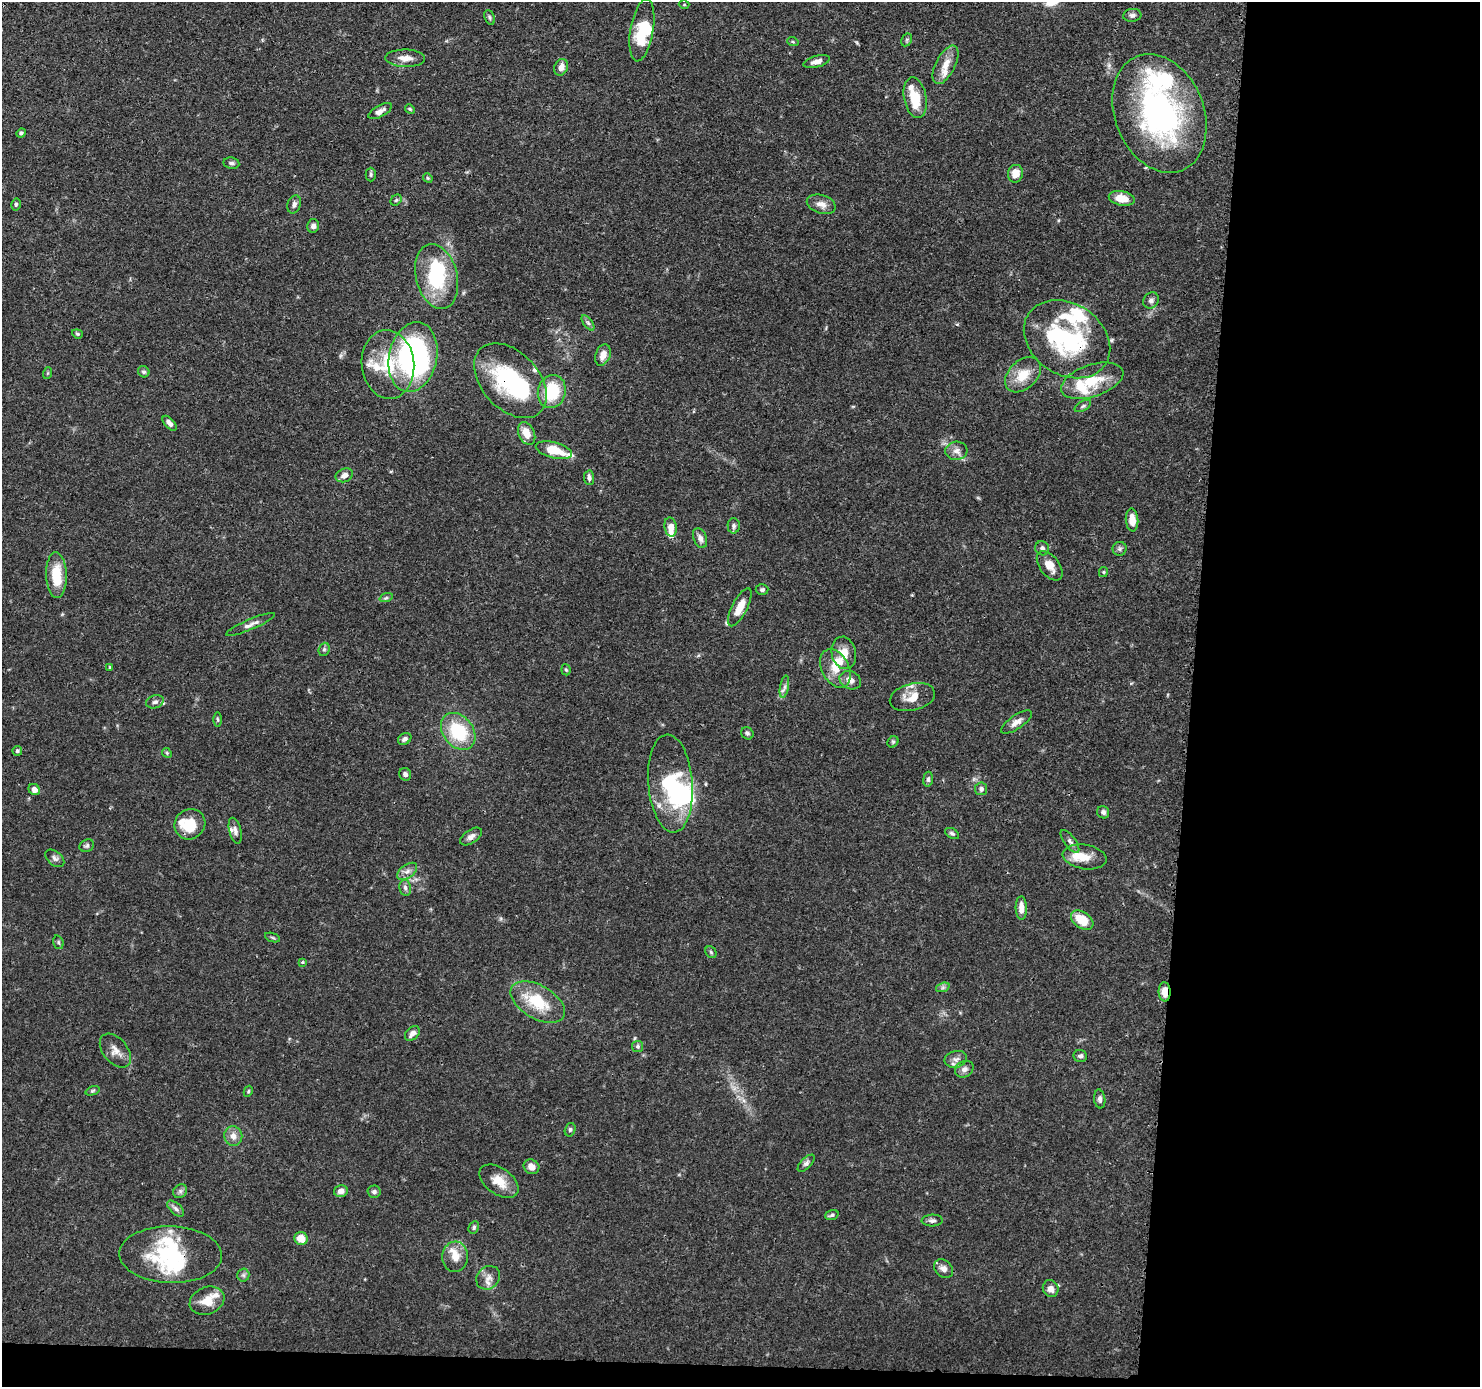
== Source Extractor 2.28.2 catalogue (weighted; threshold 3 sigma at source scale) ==
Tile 9 of 3 x 3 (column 3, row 3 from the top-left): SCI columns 2964-4441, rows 105-1489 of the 4446 x 4459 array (HDU 1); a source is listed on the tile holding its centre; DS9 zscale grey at full resolution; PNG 1482 x 1389 px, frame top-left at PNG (2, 2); each listed source drawn as its Kron ellipse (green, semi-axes under 4 px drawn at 4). Shown black and unused: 21% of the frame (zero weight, under 3 of 4 exposures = <1% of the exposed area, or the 3 px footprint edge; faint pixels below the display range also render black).
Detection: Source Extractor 2.28.2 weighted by HDU 2 'WHT'; one run over the whole footprint, this tile lists its part. Background 0.0688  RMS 0.0033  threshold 0.015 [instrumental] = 3 sigma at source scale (4.5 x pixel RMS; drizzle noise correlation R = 1.50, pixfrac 1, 0.05/0.05 arcsec/px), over >= 5 px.
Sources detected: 160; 6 inside a brighter object's white glare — neither listed nor drawn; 24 inside a brighter listed object's ellipse — not listed separately; the other 130 listed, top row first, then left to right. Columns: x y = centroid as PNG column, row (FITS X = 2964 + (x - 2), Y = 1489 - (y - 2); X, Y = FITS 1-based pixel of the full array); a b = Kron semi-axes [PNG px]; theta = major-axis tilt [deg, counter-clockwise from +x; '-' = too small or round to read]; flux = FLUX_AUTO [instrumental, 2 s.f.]
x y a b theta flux
684 5 5 3 - 0.3
1132 15 9 6 5 1.1
490 17 8 5 -69 0.67
642 30 32 11 80 12
907 40 7 5 60 0.63
793 42 6 3 -19 0.44
405 58 20 8 -1 3.3
817 61 14 5 14 1.9
946 65 21 10 63 4.2
561 67 8 6 64 2.1
915 98 20 11 -79 9.2
410 109 5 4 - 0.47
380 111 13 6 29 1.8
1159 113 61 44 -68 87
21 133 5 4 - 0.63
231 163 8 5 -9 0.9
1015 174 9 7 79 4.1
371 175 7 5 -89 0.6
428 178 5 4 - 0.42
1122 198 13 7 -12 5.1
396 200 6 5 - 0.54
16 204 6 4 77 0.57
294 204 9 6 70 1.2
821 204 15 9 -17 2.6
313 226 7 6 - 1.4
437 276 33 20 -76 25
1151 300 8 7 - 1.3
588 323 9 4 -54 0.8
77 334 6 4 -20 0.51
1067 339 46 35 -34 38
603 355 11 7 69 2.7
413 357 35 24 78 82
388 364 34 26 -84 17
144 372 6 5 - 0.7
48 373 6 4 70 0.37
1023 375 21 14 43 7.1
510 381 44 28 -47 34
1092 381 32 16 19 12
552 392 17 13 74 14
1083 406 9 5 31 0.77
170 423 9 5 -48 1.5
527 433 12 8 -65 4.5
554 450 18 8 -14 9
956 451 11 9 5 1.9
344 475 9 6 23 2
589 478 7 5 -86 1.1
1132 520 11 6 -85 3.4
734 526 7 6 - 0.92
671 527 10 6 -81 3.4
700 538 10 6 -67 1.6
1042 548 7 6 - 1.1
1120 549 7 7 - 0.85
1050 566 17 9 -53 3.6
1103 572 5 4 - 0.42
56 575 23 10 -88 9.3
762 590 6 5 - 0.72
386 598 7 4 19 0.58
740 607 21 7 63 5.2
251 624 26 5 23 2
324 649 7 5 68 0.68
844 653 16 12 -77 4.5
110 667 4 3 - 0.34
835 668 20 13 -63 5.7
566 670 5 4 - 0.48
850 680 11 9 -26 2.4
784 687 11 4 80 1.1
912 697 23 13 14 5.6
155 702 9 6 18 1.1
217 719 7 3 -89 0.47
1016 722 18 7 35 2.4
458 731 20 15 -52 18
747 733 6 5 - 0.69
405 739 7 5 31 1.1
893 742 6 5 - 0.55
17 751 5 4 - 0.81
167 753 5 4 - 0.46
405 774 6 6 - 1.2
928 779 7 5 83 0.82
670 783 49 22 -85 26
34 789 6 5 - 1.9
981 789 6 6 - 1.3
1103 812 6 6 - 1
190 824 16 15 - 8.1
235 831 13 6 -76 1.6
952 833 7 5 -29 0.7
471 836 12 6 33 1.7
1070 841 13 5 -53 1.3
87 846 7 6 - 0.78
1085 857 22 12 -9 5.3
55 858 11 7 -40 1.2
407 871 11 6 36 1.7
405 888 8 6 -80 1.1
1021 908 12 5 -89 3
1082 920 12 8 -34 7.9
273 938 8 3 -19 0.46
58 942 7 5 -74 0.61
711 952 6 5 - 0.58
302 962 4 3 - 0.39
943 987 7 4 19 0.74
1165 992 10 6 -87 3.5
538 1002 30 16 -30 14
412 1033 9 6 44 2
637 1047 5 5 - 0.66
115 1051 19 12 -50 3.2
1080 1056 7 6 - 0.94
956 1059 11 8 13 1.8
964 1069 10 8 34 1.7
93 1091 7 4 20 0.58
248 1091 6 4 62 0.43
1100 1099 9 5 -82 1.1
570 1130 7 5 74 0.7
233 1136 10 9 - 2.4
806 1163 11 5 45 0.95
531 1167 8 7 - 2.4
499 1181 22 13 -35 5.8
180 1191 7 6 - 0.98
341 1191 7 5 13 1.8
374 1192 6 6 - 0.93
176 1209 10 5 -42 1.1
832 1215 7 4 19 0.66
932 1220 10 6 3 1
474 1227 6 5 - 0.68
301 1238 7 6 - 4.5
171 1255 51 28 -2 27
455 1257 15 12 85 4.3
944 1269 10 8 -40 1.9
243 1275 6 6 - 0.81
488 1278 13 11 43 2.6
1051 1289 8 7 - 2.2
207 1301 18 13 22 5.2
Overlapping masked pixels (flux is a lower limit): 6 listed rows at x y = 1159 113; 1067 339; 413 357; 510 381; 1165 992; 171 1255